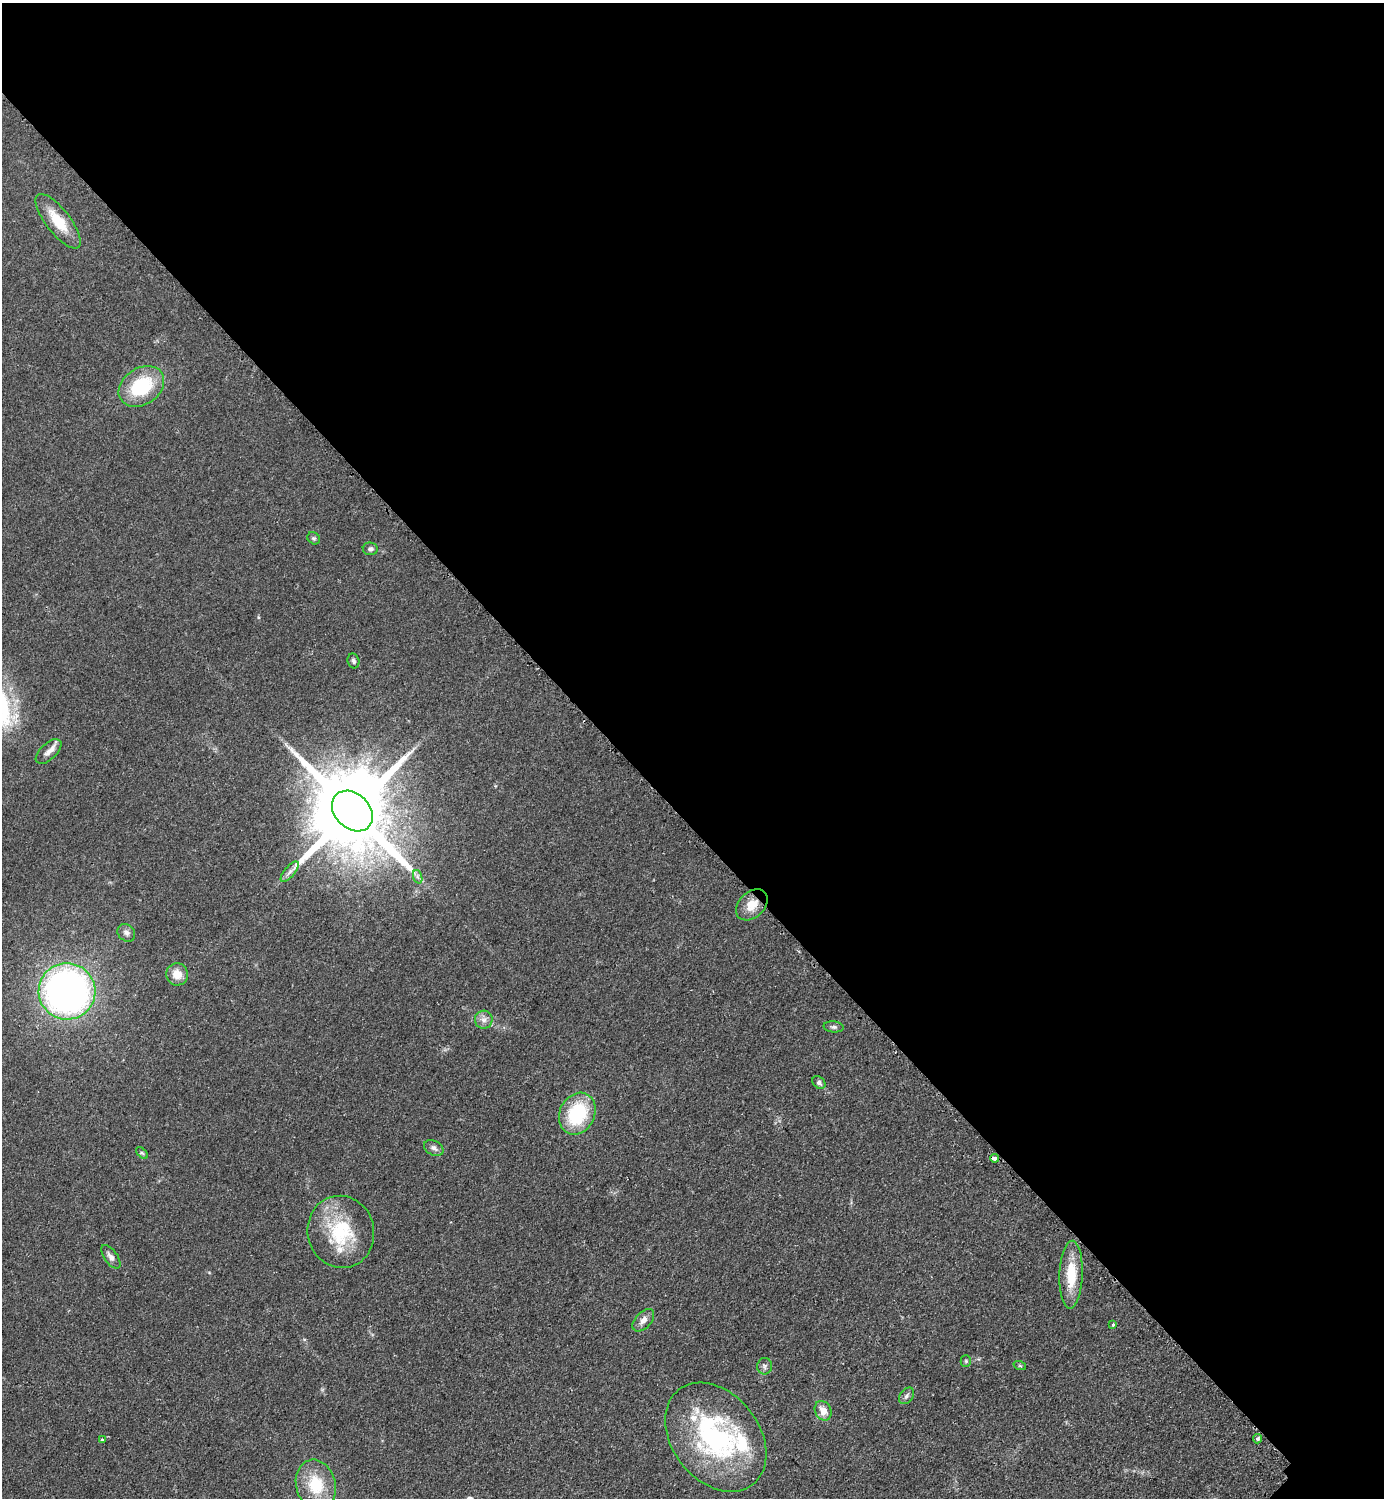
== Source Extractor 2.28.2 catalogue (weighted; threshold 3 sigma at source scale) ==
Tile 3 of 4 x 4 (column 3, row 1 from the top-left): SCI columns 3076-4457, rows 4494-5989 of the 6005 x 6005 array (HDU 1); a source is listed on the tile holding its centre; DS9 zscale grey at full resolution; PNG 1386 x 1500 px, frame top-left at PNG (2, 3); each listed source drawn as its Kron ellipse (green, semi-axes under 4 px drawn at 4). Shown black and unused: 55% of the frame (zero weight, under 2 of 3 exposures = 1% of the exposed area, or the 3 px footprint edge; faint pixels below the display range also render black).
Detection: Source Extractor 2.28.2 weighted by HDU 2 'WHT'; one run over the whole footprint, this tile lists its part. Background 0.0797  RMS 0.0079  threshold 0.0354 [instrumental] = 3 sigma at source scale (4.5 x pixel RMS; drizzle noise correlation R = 1.50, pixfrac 1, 0.05/0.05 arcsec/px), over >= 5 px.
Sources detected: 38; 1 inside a brighter object's white glare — neither listed nor drawn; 3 inside a brighter listed object's ellipse — not listed separately; the other 34 listed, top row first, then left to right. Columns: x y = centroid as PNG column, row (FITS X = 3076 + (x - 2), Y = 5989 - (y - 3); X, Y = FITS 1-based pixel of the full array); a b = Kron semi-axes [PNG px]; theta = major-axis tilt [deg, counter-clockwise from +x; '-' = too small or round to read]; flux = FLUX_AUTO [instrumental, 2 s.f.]
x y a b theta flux
58 221 33 12 -52 23
141 386 24 18 34 49
314 538 7 5 -40 1.5
370 549 7 6 - 2.3
353 661 7 6 - 2
49 752 16 8 43 5
352 811 23 17 -44 12000
290 872 12 5 50 3.4
418 877 7 4 -71 1.9
752 905 18 12 43 12
126 933 9 8 - 3.5
177 974 11 11 - 10
67 991 28 28 - 390
484 1020 9 9 - 4.3
834 1027 10 5 -4 2.1
819 1082 7 5 -45 2.1
577 1114 22 17 63 50
434 1148 10 7 -28 3.3
142 1153 7 4 -44 1.3
994 1158 4 3 - 7.6
341 1232 36 33 -78 53
111 1257 14 6 -54 4.2
1071 1275 34 11 88 25
643 1320 13 8 47 5
1113 1325 3 3 - 0.91
966 1361 5 5 - 1.3
765 1366 8 7 - 2.4
1020 1366 6 4 -19 0.93
906 1396 9 6 51 2.5
823 1411 10 8 -66 8.5
716 1437 60 43 -52 140
1258 1439 4 4 - 1.7
102 1440 3 3 - 2.2
316 1485 25 19 -75 30
Overlapping masked pixels (flux is a lower limit): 2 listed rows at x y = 752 905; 994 1158
Isophote crosses this tile's border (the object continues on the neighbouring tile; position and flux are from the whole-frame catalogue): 1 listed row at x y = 316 1485